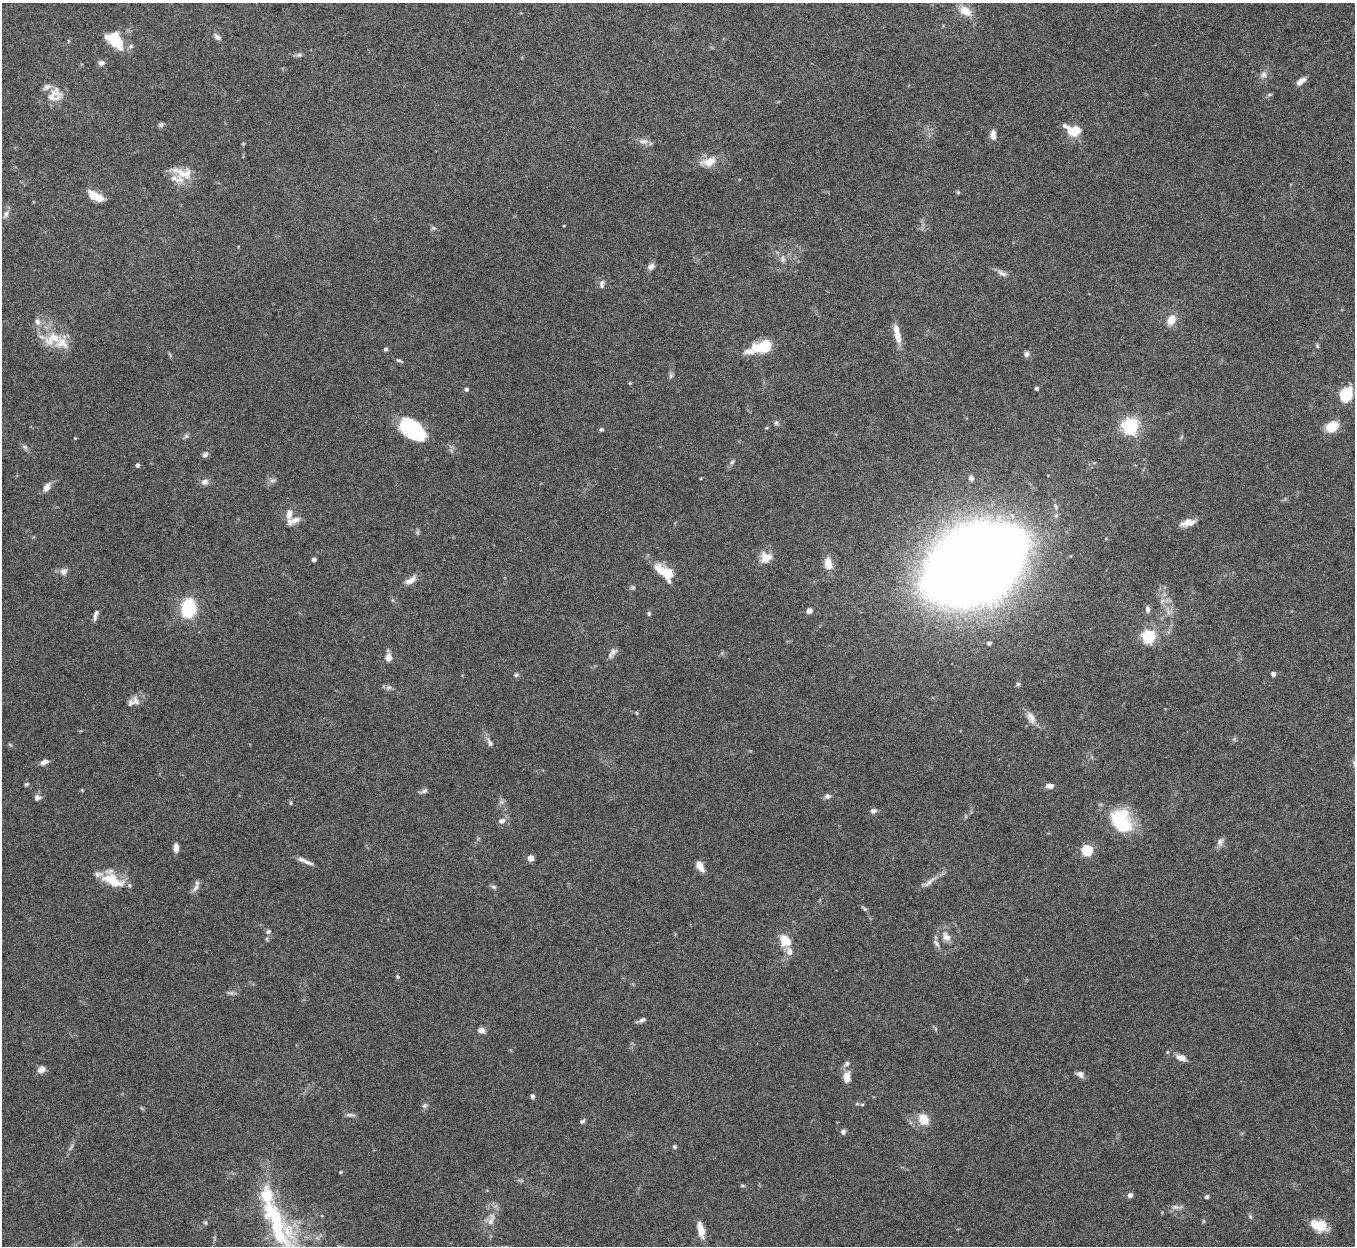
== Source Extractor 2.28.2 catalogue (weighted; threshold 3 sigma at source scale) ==
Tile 10 of 4 x 4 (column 2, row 3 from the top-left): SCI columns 1357-2709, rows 1395-2638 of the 5421 x 5406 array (HDU 1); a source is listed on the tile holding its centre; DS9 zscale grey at full resolution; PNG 1357 x 1248 px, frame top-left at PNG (2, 3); no overlay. Nothing masked; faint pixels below the display range render black.
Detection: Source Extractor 2.28.2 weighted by HDU 2 'WHT'; one run over the whole footprint, this tile lists its part. Background 0.166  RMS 0.0048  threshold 0.0198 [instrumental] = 3 sigma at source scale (4.09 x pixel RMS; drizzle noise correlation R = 1.36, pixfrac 0.8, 0.05/0.05 arcsec/px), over >= 5 px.
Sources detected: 155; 2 too faint to see at this stretch — not listed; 22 inside a brighter listed object's ellipse — not listed separately; the other 131 listed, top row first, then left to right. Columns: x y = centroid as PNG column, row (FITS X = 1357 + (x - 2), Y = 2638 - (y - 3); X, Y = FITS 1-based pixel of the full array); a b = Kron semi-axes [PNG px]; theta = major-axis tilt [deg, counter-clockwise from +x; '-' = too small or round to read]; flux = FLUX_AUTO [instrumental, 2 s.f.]
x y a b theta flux
965 11 13 9 -34 6.1
217 37 9 6 -37 1.7
114 40 22 12 -44 15
299 55 9 6 1 1.1
101 63 7 6 - 1.8
1264 75 9 7 45 1.8
1300 82 11 6 37 3.1
54 95 23 16 32 7.1
161 124 7 6 - 0.98
1071 131 19 9 -42 6.2
993 135 12 6 -88 2.7
644 141 12 8 -5 2.3
709 162 20 10 16 6.2
182 174 34 10 -27 7
96 196 17 7 -30 8.1
6 214 11 6 67 1.7
433 228 7 4 0 0.7
782 259 10 6 84 1.5
651 266 9 6 36 2.1
1002 273 14 6 -28 2.1
602 284 11 6 90 1.6
1171 320 12 9 66 5
37 322 10 8 -68 2.1
897 333 26 7 -78 5.3
52 339 26 15 34 10
763 346 22 12 14 15
1317 346 5 4 - 0.6
385 349 5 4 - 0.81
1026 354 7 6 - 1.3
399 360 10 4 -25 0.83
671 376 6 6 - 0.96
1037 388 4 4 - 0.88
466 389 4 4 - 1.2
1346 394 14 12 76 13
776 423 7 5 76 0.95
1130 426 6 6 - 140
1332 426 10 8 28 13
766 428 5 3 - 0.42
412 429 30 17 -40 28
601 429 5 5 - 0.74
186 436 6 5 - 0.92
75 438 3 3 - 0.33
25 447 9 4 -36 1.1
205 455 8 6 26 1.3
732 462 8 4 54 0.89
137 465 4 4 - 1.4
971 478 7 5 -64 1.6
272 481 9 4 0 1.1
205 482 10 8 5 1.9
47 487 10 6 56 3.5
289 514 15 8 86 3.2
1188 523 19 8 12 4.3
766 557 14 13 - 5
314 560 4 4 - 1.8
828 564 12 8 -74 5.7
975 564 60 34 30 2000
661 570 20 10 -42 7.3
64 571 10 8 35 2
410 580 17 7 30 3.1
633 588 6 4 -1 0.71
189 608 17 13 81 23
1147 609 9 5 -84 1.5
809 611 6 5 - 1.9
1168 612 7 4 -72 1.3
649 613 5 4 - 0.76
95 617 11 5 85 1.3
1149 636 6 6 - 84
989 643 5 4 - 0.91
613 651 11 9 26 2
388 657 9 7 86 3.1
1273 674 4 4 - 2.7
516 675 5 5 - 0.75
1018 684 6 6 - 0.74
388 687 8 5 7 1.2
135 701 13 9 -62 2.5
637 713 5 3 - 0.42
1031 717 17 9 -62 3.5
490 743 12 5 -69 1.5
44 762 10 6 25 2.3
26 784 5 4 - 0.72
1050 786 8 5 1 2.3
82 790 5 3 - 0.39
424 791 10 5 22 1.2
827 796 8 7 - 1.3
37 798 8 7 - 1.7
290 803 7 3 -90 0.61
873 811 8 6 13 1.5
501 821 9 7 22 2.1
1121 821 27 20 -59 27
1220 842 11 8 74 2
176 848 8 5 89 3.5
1087 850 5 5 - 40
530 858 4 4 - 6.6
305 861 22 5 -24 2.5
700 866 11 6 -59 4.4
114 881 28 16 -40 11
929 882 22 5 42 2.9
493 887 7 5 -2 0.93
196 888 12 7 62 2.2
865 909 6 5 - 0.71
268 932 7 5 54 0.95
946 937 11 7 -58 3.2
785 940 16 12 -47 7.6
936 943 11 5 -46 1.4
397 977 6 4 -57 0.61
642 1020 9 5 28 1.4
481 1030 9 6 -28 2.2
1181 1058 12 7 -20 3.1
846 1063 8 5 40 1.3
41 1070 9 7 32 2.8
1080 1074 9 7 -45 1.9
847 1077 11 7 88 4.7
532 1096 6 5 - 1
862 1104 5 3 - 0.51
425 1105 7 6 - 1.1
350 1115 14 4 -6 1.3
923 1119 13 10 -52 7.1
582 1121 6 4 19 1
843 1132 6 6 - 1.3
71 1147 11 4 50 0.99
674 1147 5 4 - 0.77
340 1172 4 4 - 0.46
742 1185 6 3 -19 0.54
1130 1195 4 4 - 2.8
1207 1197 5 4 - 0.78
1176 1207 11 6 0 1.8
1250 1216 6 5 - 0.75
491 1220 23 8 72 4.9
1320 1225 14 9 -15 13
701 1230 16 6 -75 6.3
287 1231 60 19 -79 27
Isophote crosses this tile's border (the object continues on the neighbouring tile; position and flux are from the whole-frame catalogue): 1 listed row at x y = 287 1231